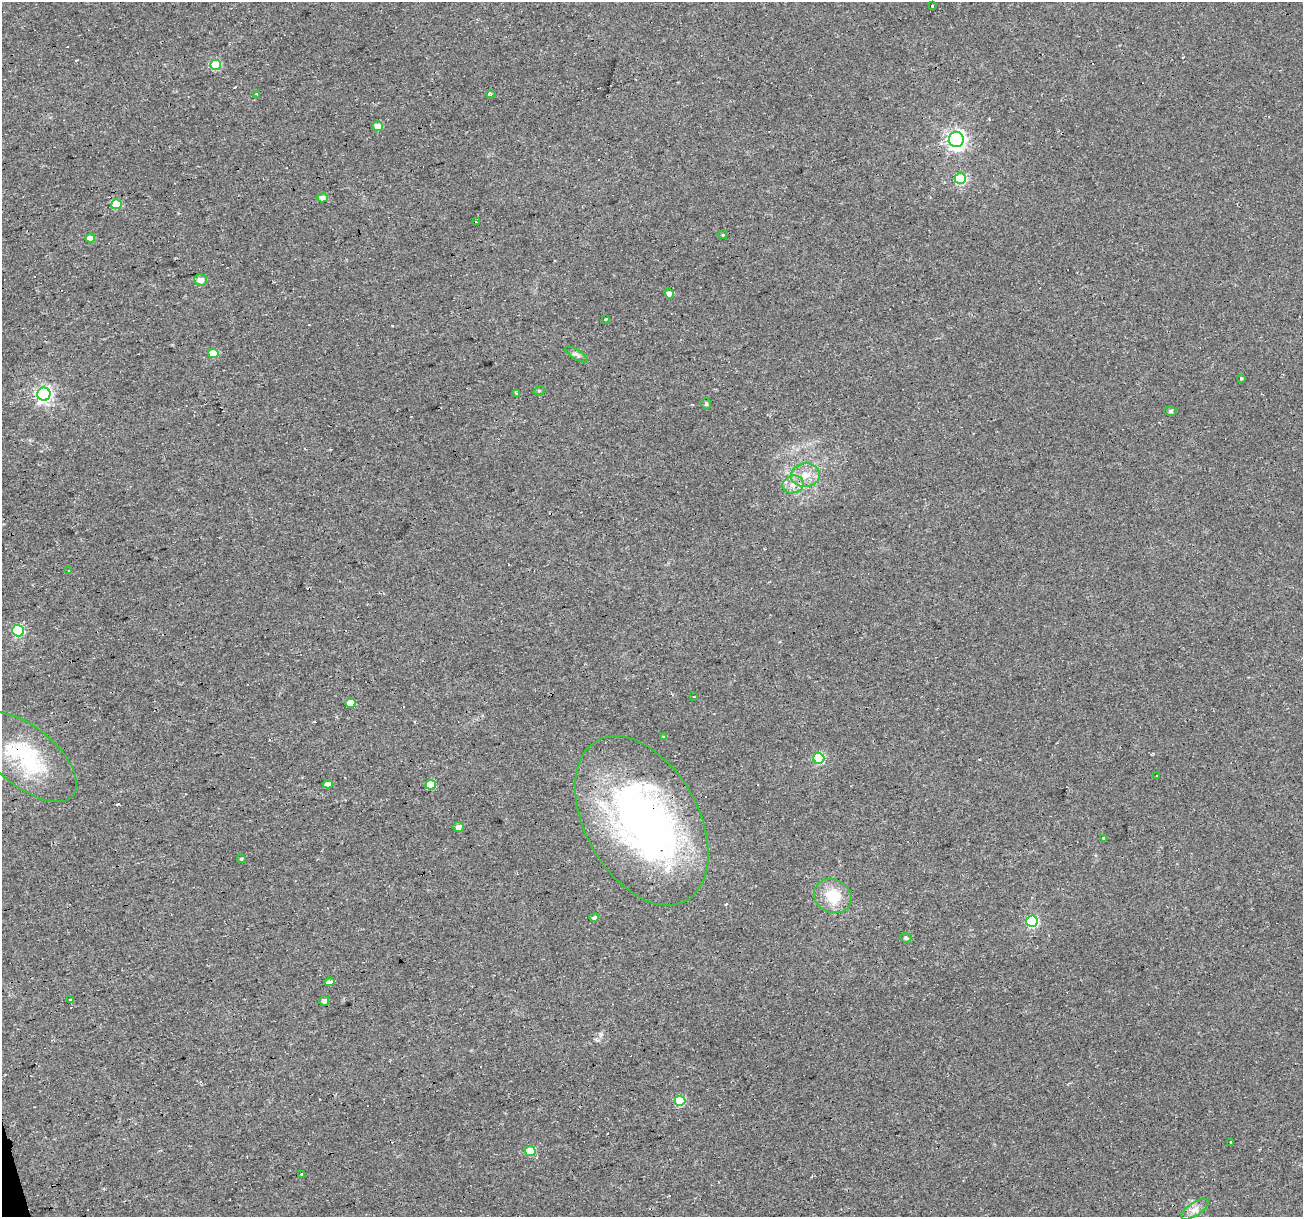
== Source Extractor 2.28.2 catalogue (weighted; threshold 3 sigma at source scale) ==
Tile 7 of 4 x 4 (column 3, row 2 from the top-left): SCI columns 2603-3903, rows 2480-3694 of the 5204 x 5007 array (HDU 1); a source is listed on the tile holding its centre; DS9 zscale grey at full resolution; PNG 1305 x 1219 px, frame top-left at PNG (2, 2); each listed source drawn as its Kron ellipse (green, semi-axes under 4 px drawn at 4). Shown black and unused: <1% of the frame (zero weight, under 2 of 3 exposures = <1% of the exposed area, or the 3 px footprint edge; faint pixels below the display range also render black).
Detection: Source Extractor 2.28.2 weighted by HDU 2 'WHT'; one run over the whole footprint, this tile lists its part. Background 0.0333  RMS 0.0067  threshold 0.0302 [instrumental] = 3 sigma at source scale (4.5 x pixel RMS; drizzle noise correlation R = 1.50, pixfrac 1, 0.0396/0.0396 arcsec/px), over >= 5 px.
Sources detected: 68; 1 inside a brighter object's white glare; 16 cosmic-ray / hot-pixel residue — neither listed nor drawn; the other 51 listed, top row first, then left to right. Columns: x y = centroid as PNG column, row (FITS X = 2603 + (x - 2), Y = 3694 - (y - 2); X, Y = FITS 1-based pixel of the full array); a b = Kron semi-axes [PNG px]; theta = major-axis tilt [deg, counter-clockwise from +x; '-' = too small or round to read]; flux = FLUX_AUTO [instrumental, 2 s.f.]
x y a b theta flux
932 6 3 3 - 2.2
215 65 5 5 - 28
257 94 3 3 - 1.4
491 94 5 3 - 1.5
378 126 5 5 - 5.7
956 139 7 7 - 260
960 179 6 5 - 44
323 198 5 4 - 4
116 204 5 5 - 24
476 222 3 2 - 0.92
723 235 4 3 - 0.62
90 238 5 4 - 5.4
200 280 6 6 - 5
669 293 5 4 - 2.9
605 319 3 3 - 1.8
213 353 5 5 - 16
576 354 13 4 -31 2
1241 378 3 3 - 1.5
539 391 6 3 19 0.76
516 393 3 2 - 1.5
44 394 6 6 - 200
706 404 5 4 - 0.96
1170 411 6 5 - 1.4
805 475 14 12 3 8.9
793 484 11 8 15 5.1
69 571 3 2 - 0.71
18 630 6 6 - 62
694 697 3 2 - 0.73
350 703 5 4 - 10
663 736 3 2 - 0.85
26 757 61 29 -39 58
819 758 5 5 - 42
1157 776 3 2 - 0.67
328 784 5 4 - 3.6
431 785 5 5 - 14
642 821 92 56 -61 290
458 827 5 5 - 3
1104 838 4 4 - 0.74
241 859 4 3 - 0.85
833 896 19 16 -26 20
594 917 5 4 - 1.4
1032 921 6 6 - 57
906 938 5 4 - 1.3
329 982 5 4 - 2.3
70 1000 4 3 - 2.2
324 1001 5 5 - 2.1
680 1101 5 5 - 35
1230 1142 3 2 - 1
530 1151 5 5 - 21
301 1174 3 3 - 2.2
1195 1209 16 6 34 4.3
Overlapping masked pixels (flux is a lower limit): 1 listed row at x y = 642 821